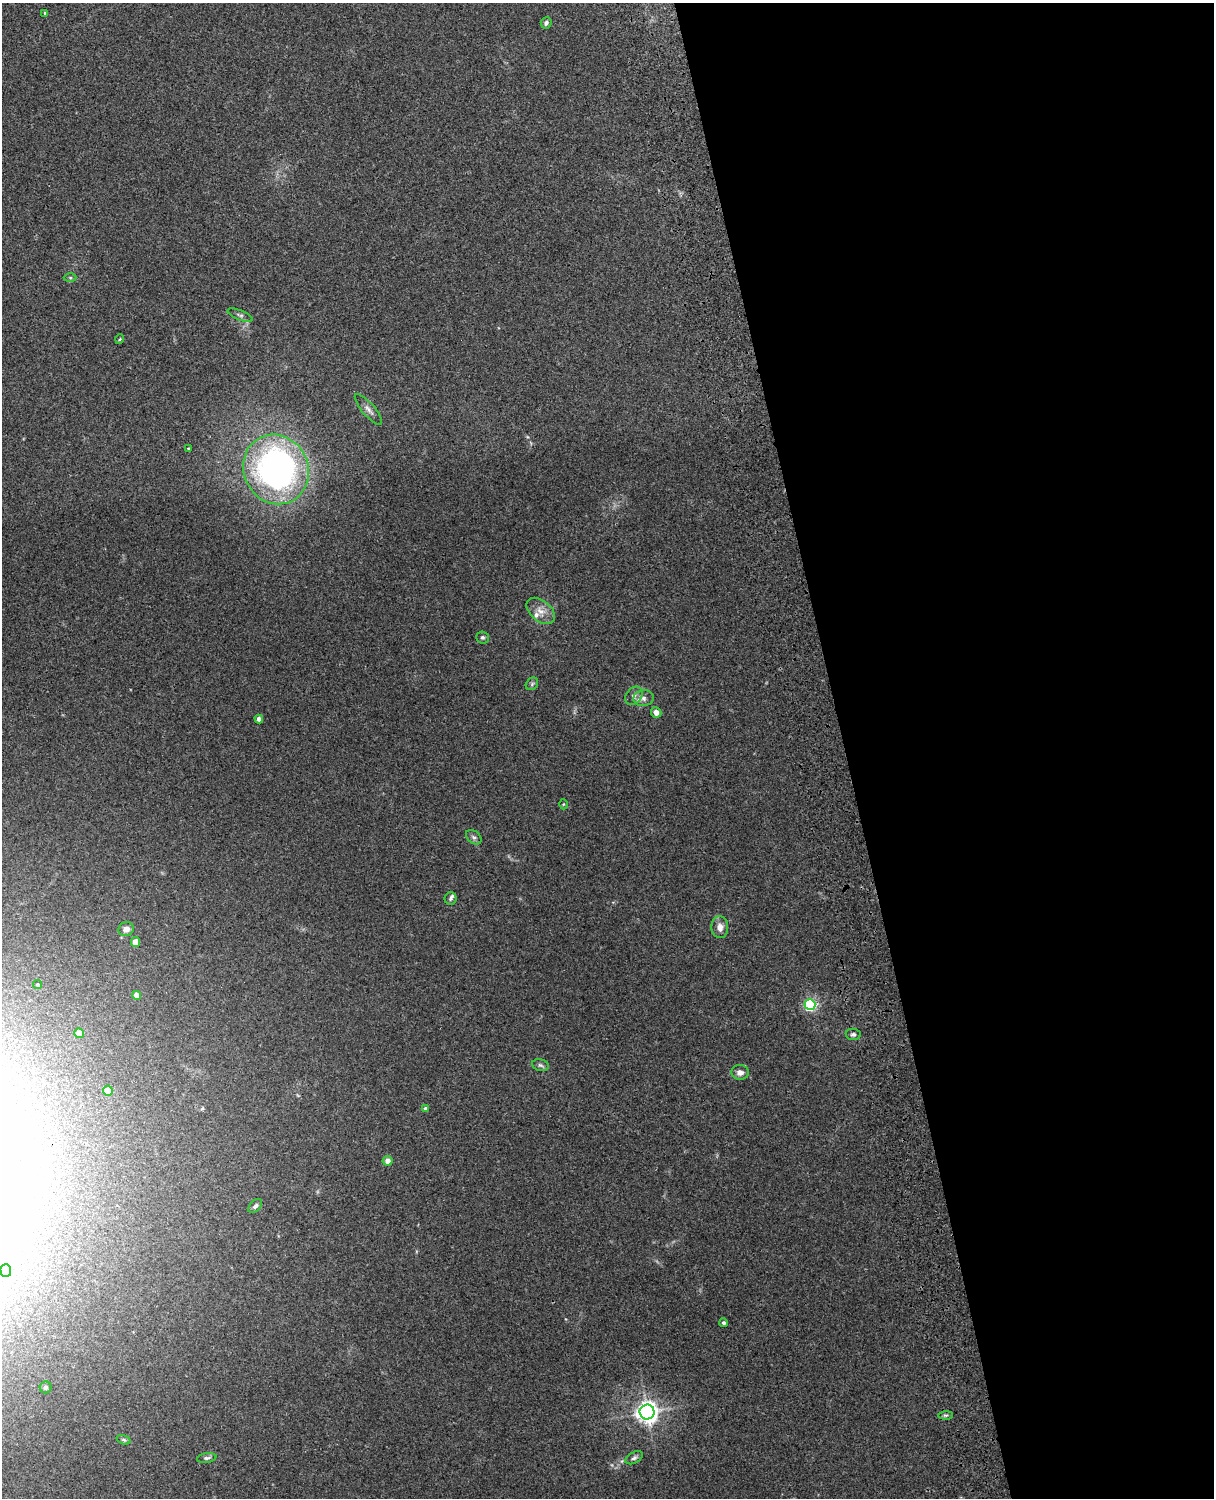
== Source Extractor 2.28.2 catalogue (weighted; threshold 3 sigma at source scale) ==
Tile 8 of 4 x 3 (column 4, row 2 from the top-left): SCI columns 3757-4968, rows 1661-3156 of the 5089 x 4928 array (HDU 1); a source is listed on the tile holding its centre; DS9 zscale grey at full resolution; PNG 1216 x 1500 px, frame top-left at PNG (2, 3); each listed source drawn as its Kron ellipse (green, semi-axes under 4 px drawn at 4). Shown black and unused: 31% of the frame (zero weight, under 3 of 4 exposures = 6% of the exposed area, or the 3 px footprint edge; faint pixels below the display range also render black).
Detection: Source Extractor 2.28.2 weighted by HDU 2 'WHT'; one run over the whole footprint, this tile lists its part. Background 0.134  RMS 0.0069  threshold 0.0312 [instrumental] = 3 sigma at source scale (4.5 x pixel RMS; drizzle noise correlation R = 1.50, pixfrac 1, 0.05/0.05 arcsec/px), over >= 5 px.
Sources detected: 44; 2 inside a brighter object's white glare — neither listed nor drawn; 2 inside a brighter listed object's ellipse — not listed separately; the other 40 listed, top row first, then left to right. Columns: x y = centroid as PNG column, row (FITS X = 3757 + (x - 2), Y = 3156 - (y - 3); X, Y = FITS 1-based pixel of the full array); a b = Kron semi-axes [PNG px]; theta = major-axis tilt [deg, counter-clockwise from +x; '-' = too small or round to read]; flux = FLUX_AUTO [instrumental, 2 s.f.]
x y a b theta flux
45 13 4 3 - 1.1
546 23 5 5 - 2.2
70 278 6 4 -1 0.98
240 315 13 5 -22 1.8
120 339 5 3 - 0.58
368 410 20 6 -50 3.8
188 448 3 3 - 0.6
276 469 35 32 -64 260
541 611 16 10 -40 6.8
482 637 6 6 - 1.5
532 684 7 5 47 1.4
634 696 10 7 52 3.2
644 698 10 8 8 3.4
656 712 5 5 - 5
259 719 4 4 - 2.7
563 804 5 3 - 0.6
474 837 9 6 -39 1.9
451 899 6 6 - 1.5
720 927 11 8 -87 5.1
126 929 8 7 - 4
135 942 5 4 - 7.4
37 984 4 4 - 0.92
136 995 4 4 - 4.3
810 1005 5 5 - 110
79 1033 5 4 - 8.1
853 1034 7 5 -7 1.6
540 1065 8 6 -17 1.6
740 1072 9 7 -5 3.5
108 1091 5 5 - 6.5
426 1109 4 4 - 1.6
388 1161 5 5 - 3.8
255 1206 8 5 45 1.6
6 1270 6 5 - 1.5
724 1323 4 4 - 1.5
46 1387 6 6 - 1.9
647 1412 7 7 - 450
946 1415 7 4 1 1.1
123 1440 7 4 -19 1.2
207 1458 10 5 8 1.7
634 1458 9 5 28 1.9